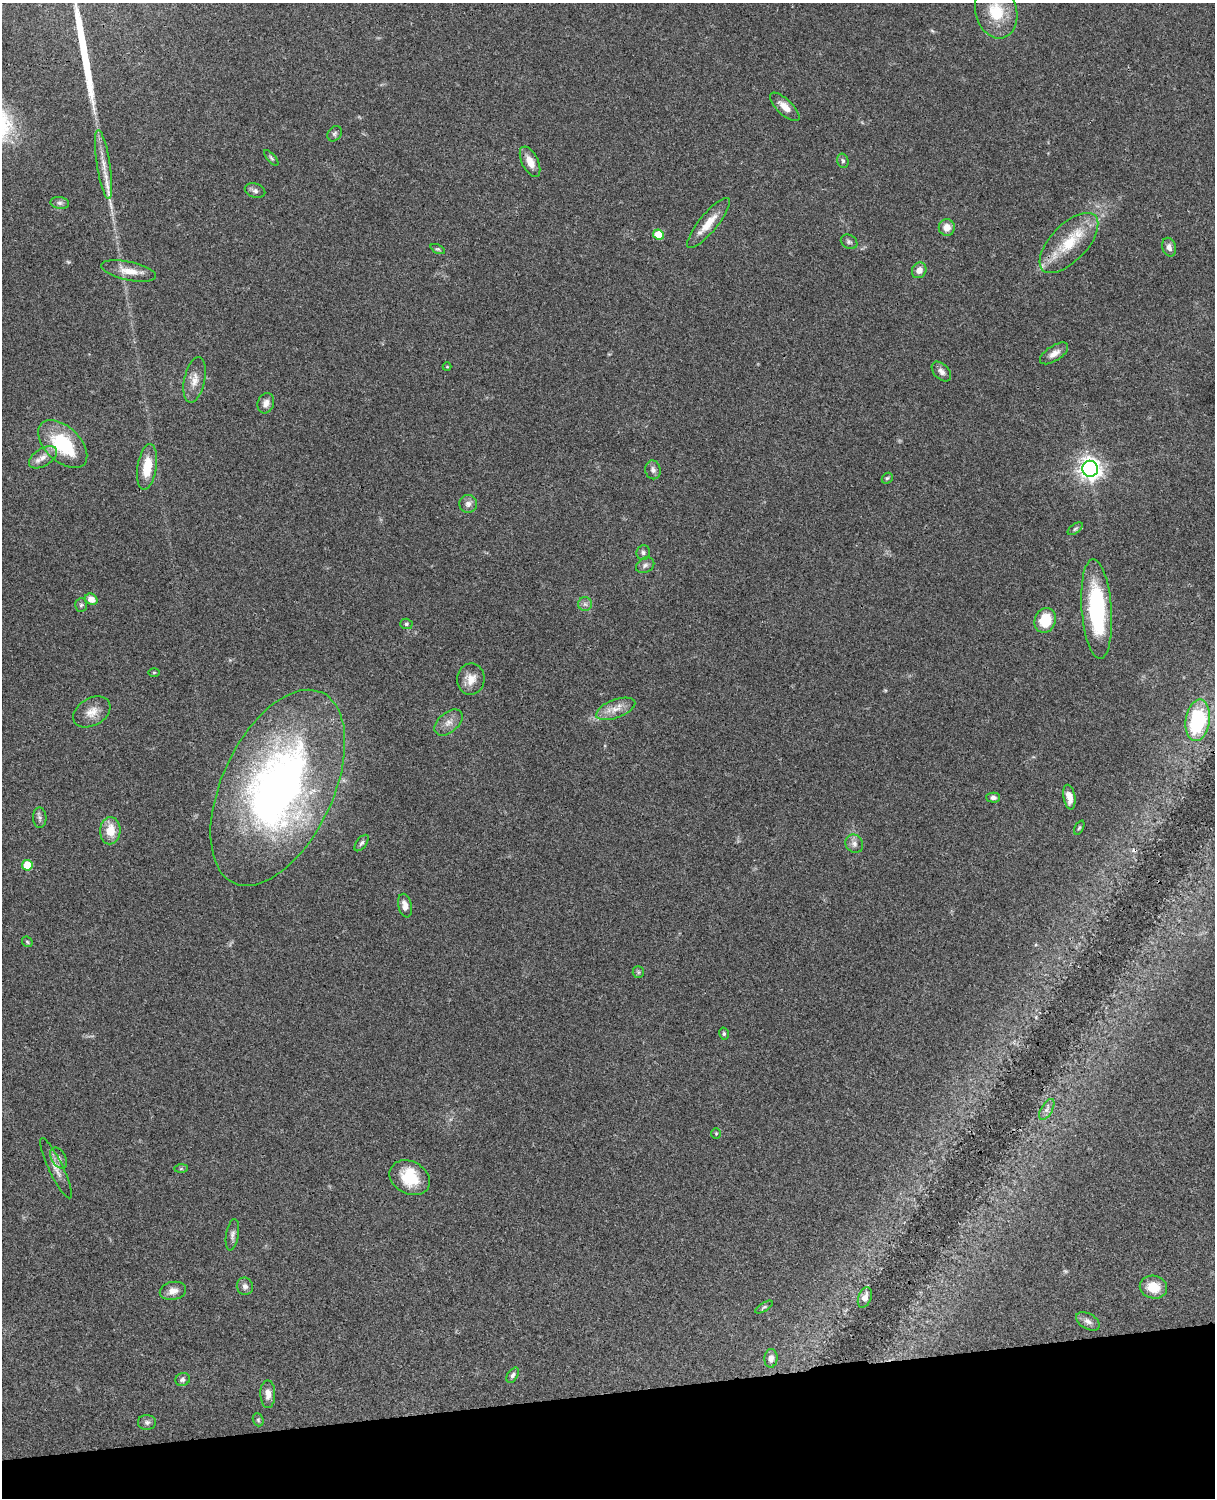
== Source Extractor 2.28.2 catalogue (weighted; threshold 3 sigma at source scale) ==
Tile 10 of 4 x 3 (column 2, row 3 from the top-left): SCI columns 1334-2546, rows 276-1771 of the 5090 x 4927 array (HDU 1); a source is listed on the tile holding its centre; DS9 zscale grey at full resolution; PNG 1217 x 1500 px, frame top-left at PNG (2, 3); each listed source drawn as its Kron ellipse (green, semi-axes under 4 px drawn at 4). Shown black and unused: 7% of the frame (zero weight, under 3 of 4 exposures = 6% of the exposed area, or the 3 px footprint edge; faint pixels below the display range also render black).
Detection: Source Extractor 2.28.2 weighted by HDU 2 'WHT'; one run over the whole footprint, this tile lists its part. Background 0.0768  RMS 0.0059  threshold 0.0265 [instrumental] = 3 sigma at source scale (4.5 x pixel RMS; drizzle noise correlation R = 1.50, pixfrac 1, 0.05/0.05 arcsec/px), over >= 5 px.
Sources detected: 83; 1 too faint to see at this stretch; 1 inside a brighter object's white glare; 1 cosmic-ray / hot-pixel residue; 1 long thin detection or spike segment (spike, bleed or trail) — neither listed nor drawn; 2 inside a brighter listed object's ellipse — not listed separately; the other 77 listed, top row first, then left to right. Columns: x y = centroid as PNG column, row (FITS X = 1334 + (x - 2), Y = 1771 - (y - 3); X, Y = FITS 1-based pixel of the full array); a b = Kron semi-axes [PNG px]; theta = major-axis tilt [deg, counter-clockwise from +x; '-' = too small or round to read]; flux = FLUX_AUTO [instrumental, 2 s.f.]
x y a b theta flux
996 11 27 20 -75 20
785 107 19 7 -44 5.5
335 134 8 6 55 1.4
271 158 10 3 -48 1
843 161 7 5 -75 1.2
530 162 16 8 -64 6.1
103 164 35 7 -81 7.7
255 191 10 7 -19 2
60 203 9 6 -10 1.9
709 223 31 9 50 10
947 227 8 8 - 5.2
658 234 5 5 - 13
849 242 9 6 -31 1.4
1069 243 38 18 46 25
1169 247 9 6 -74 2.9
438 249 8 4 -25 0.83
919 270 8 7 - 4
129 271 28 9 -12 8.6
1054 353 16 7 33 4.3
447 367 4 4 - 0.58
941 371 12 7 -46 2.7
195 380 23 10 78 6.5
266 403 10 8 71 3.4
63 444 29 17 -44 34
43 457 15 8 32 4.8
147 467 23 9 81 14
1090 469 8 7 - 420
653 470 9 8 - 2.1
887 478 6 4 42 0.86
468 504 9 9 - 2.9
1075 529 9 4 37 1.1
643 552 7 6 - 1.5
645 565 9 7 31 2.1
91 599 6 5 - 4.9
585 604 7 7 - 1.8
81 605 7 6 - 1.2
1097 609 50 15 -86 65
1045 620 12 10 69 17
406 624 6 5 - 0.95
154 672 5 3 - 0.52
471 679 15 13 87 6.5
616 709 21 9 21 6.8
92 712 20 13 31 7.3
1198 720 21 12 82 58
448 722 16 10 40 4.6
278 788 105 55 65 290
1069 797 12 6 -80 4.8
993 798 7 5 -1 2.1
40 818 10 7 -88 1.8
1079 828 8 4 62 0.86
110 831 13 10 87 10
362 843 10 5 52 1.5
854 844 9 8 - 2.7
27 865 5 5 - 18
405 906 12 6 -78 3.9
27 942 6 4 -46 0.78
638 972 6 5 - 0.98
724 1034 6 4 -77 0.91
1047 1109 12 5 59 2.2
716 1133 5 4 - 0.65
59 1158 11 7 -60 2.4
56 1168 33 7 -64 5.3
181 1169 7 4 1 0.81
410 1178 21 16 -28 18
232 1235 16 6 80 2.4
245 1286 9 8 - 2.6
1153 1287 14 11 -11 11
173 1291 13 9 12 4.2
865 1297 10 6 67 3.7
764 1307 10 4 31 0.98
1088 1321 13 7 -29 2.9
771 1358 9 6 85 3.5
513 1375 8 5 57 1.5
183 1379 7 6 - 1.6
268 1394 14 7 -90 4.2
258 1420 7 5 -69 0.97
147 1422 9 7 -1 1.8
Overlapping masked pixels (flux is a lower limit): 1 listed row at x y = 1069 243
Isophote crosses this tile's border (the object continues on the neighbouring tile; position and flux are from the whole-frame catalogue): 1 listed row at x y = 996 11